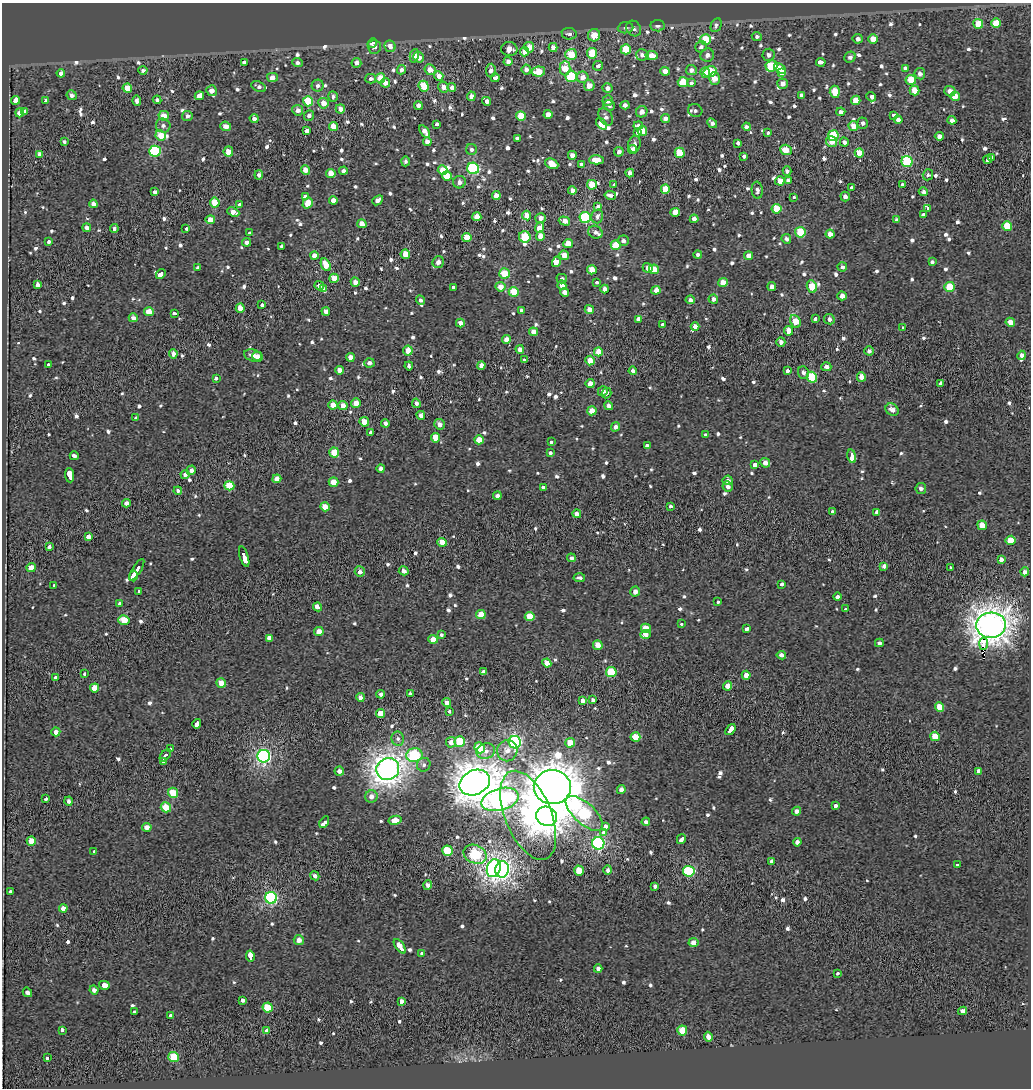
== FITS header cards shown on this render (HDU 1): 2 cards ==
NAXIS1  =                 1029
NAXIS2  =                 1086

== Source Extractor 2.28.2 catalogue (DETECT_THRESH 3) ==
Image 1029 x 1086 px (HDU 1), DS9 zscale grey, 1 PNG px = 1 image px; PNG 1033 x 1090 px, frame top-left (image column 1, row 1086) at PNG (2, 3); each listed source drawn as its Kron ellipse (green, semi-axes under 4 px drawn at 4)
Background 0.112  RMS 0.64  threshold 1.93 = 3 sigma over >= 5 px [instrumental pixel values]
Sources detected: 894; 1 with non-positive FLUX_AUTO (blend fragments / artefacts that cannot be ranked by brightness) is neither listed nor drawn; of the other 893, the 500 brightest by FLUX_AUTO listed and drawn (393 fainter detections omitted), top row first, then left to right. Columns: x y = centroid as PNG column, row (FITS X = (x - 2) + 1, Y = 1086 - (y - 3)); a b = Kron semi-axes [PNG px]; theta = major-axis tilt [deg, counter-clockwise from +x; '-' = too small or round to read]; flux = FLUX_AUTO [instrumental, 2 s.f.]
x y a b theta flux
996 23 5 5 - 980
978 24 5 4 - 910
716 25 7 5 64 170
657 26 7 5 -6 190
626 28 8 5 4 140
634 28 8 7 - 150
569 34 7 5 -6 190
594 35 6 6 - 630
757 36 5 4 - 140
706 39 5 5 - 1500
858 39 5 4 - 220
873 39 5 4 - 720
372 43 5 4 - 140
390 46 6 5 - 300
374 47 7 6 - 300
529 47 5 5 - 530
553 47 4 4 - 250
701 47 6 5 - 180
509 49 8 7 - 420
626 49 5 5 - 1400
525 51 5 4 - 570
592 53 5 5 - 1300
571 54 6 5 - 1200
642 55 6 5 - 210
652 55 6 4 -11 520
707 55 7 6 - 220
768 55 6 6 - 200
414 56 7 4 77 220
419 57 5 5 - 370
850 57 6 5 - 160
508 61 4 4 - 230
244 62 4 3 - 150
821 62 5 3 - 940
297 63 5 4 - 140
356 63 5 5 - 270
598 66 5 4 - 160
771 66 6 5 - 2100
565 68 7 5 88 960
905 68 3 3 - 1400
780 69 7 4 -40 1400
143 70 4 4 - 170
402 70 5 4 - 240
430 70 6 5 - 390
491 70 6 5 - 240
526 70 5 4 - 250
691 70 5 5 - 240
665 71 5 4 - 320
710 71 6 5 - 1400
538 72 7 5 9 880
61 73 4 4 - 290
705 73 5 4 - 660
782 73 4 4 - 570
920 74 6 5 - 210
439 76 5 4 - 460
571 76 6 5 - 2300
272 77 5 4 - 340
583 77 6 5 - 350
380 78 5 5 - 740
495 78 4 3 - 1100
714 78 6 5 - 640
371 79 5 5 - 170
911 80 5 5 - 1000
683 82 5 5 - 1200
385 83 5 4 - 370
691 83 4 3 - 480
782 84 5 5 - 310
318 86 6 6 - 160
424 86 5 5 - 1200
589 86 5 5 - 480
259 87 8 5 -24 150
444 87 5 5 - 310
127 88 5 4 - 890
452 88 4 4 - 240
608 88 5 4 - 220
212 91 5 5 - 370
914 91 5 4 - 660
950 91 5 5 - 300
835 92 6 5 - 850
72 95 5 4 - 200
801 95 4 4 - 170
199 96 4 3 - 8300
333 96 5 4 - 140
471 96 4 4 - 310
955 96 5 4 - 560
871 97 5 4 - 2200
15 100 4 3 - 2300
46 100 4 4 - 250
157 100 4 4 - 160
856 100 5 4 - 600
137 101 5 4 - 180
308 101 5 5 - 1600
487 101 5 3 - 1900
608 101 5 5 - 250
323 103 5 5 - 480
418 105 4 4 - 210
609 105 6 5 - 140
625 105 4 4 - 210
340 109 5 4 - 330
298 110 5 5 - 250
695 111 7 6 - 140
24 112 4 3 - 790
642 112 6 5 - 280
841 112 4 4 - 220
20 113 4 4 - 490
548 114 4 4 - 460
309 115 5 5 - 180
893 115 4 3 - 510
164 116 5 5 - 590
187 116 5 5 - 160
521 116 5 5 - 920
606 117 9 6 -61 210
665 118 4 4 - 290
254 119 5 4 - 180
898 120 4 4 - 170
952 120 4 4 - 230
712 123 6 4 -44 190
863 123 5 5 - 150
436 124 4 3 - 470
601 124 6 4 -52 5900
638 125 5 3 - 290
163 126 7 7 - 160
226 126 5 5 - 340
853 126 5 4 - 550
333 127 4 4 - 800
747 127 4 3 - 550
307 131 4 4 - 290
425 131 7 4 -55 340
642 131 5 5 - 1100
637 132 4 3 - 600
768 133 4 3 - 140
161 135 5 5 - 840
833 136 5 5 - 2200
939 136 4 4 - 290
517 138 4 4 - 180
832 141 5 5 - 510
64 142 4 3 - 140
427 142 4 4 - 210
844 142 4 4 - 170
737 143 3 3 - 850
634 144 8 6 77 210
471 150 5 5 - 140
633 150 5 4 - 410
786 150 6 5 - 630
155 151 6 5 - 3900
228 151 5 4 - 460
619 152 5 4 - 190
680 153 5 5 - 1200
859 153 4 4 - 790
39 154 4 3 - 210
572 155 4 4 - 310
744 156 3 3 - 1300
992 158 3 3 - 660
988 159 4 3 - 740
596 160 7 4 0 760
405 161 5 4 - 140
907 161 5 5 - 4400
552 164 7 5 -24 910
581 165 3 3 - 870
473 168 6 5 - 5300
305 170 4 4 - 420
443 170 5 4 - 640
343 171 4 4 - 180
787 171 4 4 - 140
331 173 5 4 - 620
630 173 4 4 - 230
259 175 4 3 - 160
928 175 5 5 - 140
447 176 5 4 - 940
780 181 5 4 - 520
788 181 4 4 - 200
459 182 6 6 - 220
592 185 5 5 - 840
614 185 3 3 - 700
903 185 3 3 - 650
851 187 3 3 - 270
665 189 4 4 - 910
572 190 4 4 - 240
757 190 8 5 -83 180
155 192 4 3 - 150
923 192 4 4 - 140
496 195 4 4 - 390
610 195 6 3 -10 190
845 196 5 4 - 200
306 197 4 4 - 2000
794 198 3 3 - 590
333 200 4 4 - 380
378 200 6 4 41 220
215 202 5 4 - 1100
308 203 6 4 57 660
93 204 4 4 - 280
240 205 4 3 - 680
598 206 3 3 - 370
777 209 5 5 - 990
928 209 4 3 - 3400
233 212 6 4 -23 420
675 212 4 4 - 590
923 215 4 3 - 550
527 216 5 4 - 600
597 216 7 5 76 180
477 217 4 4 - 600
585 217 6 5 - 4300
541 218 5 5 - 320
694 219 4 4 - 240
210 220 5 4 - 550
897 220 4 4 - 180
564 221 6 4 -17 350
362 224 4 4 - 430
1007 226 5 5 - 1200
87 228 4 4 - 250
186 228 3 3 - 770
539 228 5 4 - 500
114 229 4 3 - 180
595 232 7 6 - 200
800 232 5 5 - 1500
249 233 3 3 - 340
830 234 4 4 - 340
540 236 5 4 - 470
467 237 4 4 - 770
525 237 6 5 - 1300
786 239 5 5 - 160
48 241 3 3 - 320
623 241 5 5 - 170
247 242 4 4 - 230
568 243 5 4 - 610
616 245 5 5 - 1100
281 246 3 3 - 740
405 254 5 5 - 1000
564 255 5 4 - 530
698 255 4 4 - 140
314 256 4 4 - 390
749 256 4 4 - 430
438 262 6 5 - 270
556 262 5 4 - 1400
932 262 4 4 - 240
326 265 7 4 -63 760
842 267 5 4 - 170
198 268 4 3 - 140
648 268 5 4 - 320
654 269 5 4 - 590
592 270 5 4 - 630
505 273 5 5 - 1100
161 274 5 3 - 1700
334 278 4 4 - 640
562 279 5 5 - 140
355 282 4 4 - 310
597 282 3 3 - 310
723 283 5 4 - 640
37 285 3 3 - 1300
562 285 5 4 - 410
319 286 5 4 - 220
812 286 6 5 - 990
454 287 3 3 - 390
500 287 5 5 - 470
772 287 4 4 - 260
950 287 5 5 - 1500
324 289 4 3 - 720
605 289 4 4 - 260
656 290 4 4 - 1100
514 292 5 5 - 1100
565 292 5 4 - 230
842 296 4 4 - 320
713 299 5 4 - 190
420 300 5 4 - 140
690 300 4 4 - 200
262 305 4 4 - 160
240 308 4 4 - 500
589 309 5 4 - 280
326 311 4 4 - 280
521 311 4 4 - 160
149 312 5 4 - 780
174 313 3 3 - 350
133 318 4 4 - 250
638 319 4 4 - 220
815 319 4 3 - 800
829 319 5 5 - 200
795 321 6 5 - 900
1010 322 5 4 - 390
460 323 4 4 - 320
662 324 3 3 - 540
695 326 4 4 - 350
903 327 3 3 - 410
789 331 5 4 - 580
533 332 4 4 - 400
506 339 4 4 - 430
781 342 5 4 - 250
520 349 4 4 - 290
408 351 5 5 - 530
869 351 4 4 - 180
598 352 4 4 - 590
173 354 4 4 - 300
1022 355 4 4 - 280
253 356 10 6 -17 310
257 356 5 4 - 330
350 357 4 4 - 380
524 360 4 3 - 470
590 361 5 4 - 880
369 363 5 4 - 200
48 364 3 3 - 400
481 365 4 4 - 340
409 366 4 4 - 150
826 367 5 4 - 210
340 370 4 4 - 300
787 370 3 3 - 760
633 371 4 3 - 830
803 373 6 5 - 160
812 377 5 5 - 1900
861 377 5 4 - 410
216 378 4 3 - 470
940 383 3 3 - 600
590 384 4 4 - 400
603 391 5 5 - 180
606 393 5 4 - 160
356 403 5 4 - 440
416 403 5 4 - 190
333 405 4 4 - 580
343 406 4 4 - 390
608 406 4 4 - 180
892 410 7 5 -38 320
592 411 5 4 - 640
421 415 4 4 - 220
136 418 3 3 - 410
364 422 5 4 - 960
385 423 4 4 - 150
440 424 5 5 - 240
615 427 5 4 - 200
371 432 4 3 - 1400
705 435 4 3 - 420
436 438 5 4 - 780
479 440 5 4 - 670
551 442 4 3 - 340
647 446 4 3 - 780
334 453 5 5 - 940
550 453 3 3 - 300
74 456 4 3 - 150
852 456 7 4 -77 2200
765 463 5 4 - 320
755 465 4 3 - 2200
381 468 4 4 - 180
191 470 5 4 - 210
185 474 4 4 - 190
69 475 7 3 -84 4300
277 479 4 4 - 450
728 480 5 4 - 230
333 482 5 4 - 500
229 486 5 4 - 1500
543 487 3 3 - 310
728 487 5 5 - 180
921 488 5 5 - 180
178 491 4 4 - 150
497 496 4 4 - 200
126 503 4 4 - 260
671 506 3 3 - 490
325 507 5 4 - 650
832 512 3 3 - 640
877 512 4 4 - 210
577 514 4 4 - 250
982 525 5 4 - 650
88 537 4 3 - 2200
1010 540 5 4 - 920
442 542 4 4 - 640
49 547 4 3 - 150
244 557 10 3 -73 3500
571 558 4 4 - 170
1001 560 4 3 - 1600
884 566 4 4 - 190
31 568 4 4 - 580
950 568 3 3 - 280
137 570 12 3 58 2900
404 571 5 4 - 190
360 572 5 5 - 170
1025 572 4 4 - 240
133 576 5 3 - 1300
579 578 6 3 -4 150
781 585 4 3 - 670
54 586 3 3 - 420
139 592 4 3 - 570
635 592 5 5 - 260
837 597 4 3 - 1200
718 602 3 3 - 460
119 604 3 3 - 380
318 607 4 3 - 1700
846 609 4 3 - 740
481 615 5 4 - 770
530 616 5 4 - 1000
124 620 6 5 - 840
681 624 3 3 - 270
991 625 15 12 4 60000
646 628 5 4 - 910
747 629 4 3 - 650
319 632 4 4 - 470
441 634 3 3 - 300
646 634 5 4 - 1700
269 638 4 4 - 1900
433 639 4 4 - 570
879 643 4 4 - 170
984 644 6 3 87 380000
598 645 5 4 - 520
781 655 5 4 - 210
547 663 4 4 - 440
483 672 4 4 - 210
611 672 5 5 - 2200
85 674 3 3 - 680
746 675 4 4 - 470
56 677 3 3 - 300
221 683 5 4 - 590
728 686 4 4 - 440
95 688 4 4 - 780
410 693 3 3 - 540
381 694 4 4 - 210
360 697 4 4 - 260
593 700 4 4 - 140
583 701 4 4 - 260
447 703 4 4 - 390
939 707 5 4 - 650
449 712 3 3 - 300
381 714 4 4 - 750
197 724 5 3 - 1000
730 729 6 3 53 2300
56 732 4 4 - 270
935 736 5 4 - 820
635 737 5 4 - 820
398 739 7 6 - 150
460 741 5 5 - 2000
451 742 5 5 - 310
515 742 6 6 - 8600
570 743 5 5 - 600
480 748 5 5 - 1200
170 749 3 3 - 1300
486 751 9 8 - 300
507 751 10 10 - 420
165 755 7 3 50 5900
414 755 8 7 - 4100
264 756 6 6 - 11000
164 761 4 3 - 2400
424 765 7 6 - 140
388 769 11 11 - 40000
339 771 5 4 - 210
979 771 4 4 - 260
475 782 16 12 25 66000
552 787 18 17 - 93000
621 790 4 4 - 210
173 793 5 5 - 1200
371 796 6 6 - 280
46 799 3 3 - 650
500 799 19 11 16 23000
69 801 4 4 - 180
835 806 4 3 - 670
166 807 5 5 - 960
797 811 5 4 - 200
584 813 23 10 -42 7300
528 815 47 23 -67 7100
547 816 11 9 -29 50000
395 820 6 4 11 630
324 822 6 3 58 3700
646 822 4 4 - 160
605 826 3 3 - 1000
147 827 5 4 - 330
603 832 3 3 - 710
681 839 5 3 - 800
31 841 4 4 - 760
797 842 4 4 - 200
598 843 6 6 - 8300
94 851 3 3 - 680
447 851 5 5 - 1800
475 854 12 9 -25 4500
772 861 3 3 - 1800
957 865 3 3 - 190
494 868 9 7 70 11000
502 869 8 6 76 17000
608 870 5 4 - 150
579 871 5 4 - 700
689 871 6 5 - 3900
315 876 5 4 - 180
428 885 5 4 - 200
655 886 4 4 - 220
10 892 3 3 - 490
271 898 6 6 - 7000
63 908 4 4 - 410
299 940 5 5 - 340
693 943 5 4 - 320
400 946 8 3 -53 3200
421 953 3 3 - 900
250 956 5 3 - 2700
598 969 4 4 - 200
838 974 3 3 - 380
104 985 5 3 - 3500
94 990 4 4 - 190
27 992 5 3 - 910
242 1000 3 3 - 690
401 1001 4 4 - 240
268 1008 5 5 - 1200
963 1011 4 4 - 260
134 1012 3 3 - 510
170 1015 3 3 - 1200
62 1030 3 3 - 700
682 1030 5 5 - 1300
267 1031 4 4 - 290
708 1037 5 4 - 340
174 1057 5 5 - 1600
47 1058 3 3 - 360
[393 fainter detections neither listed nor drawn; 1 non-positive-flux detection neither listed nor drawn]